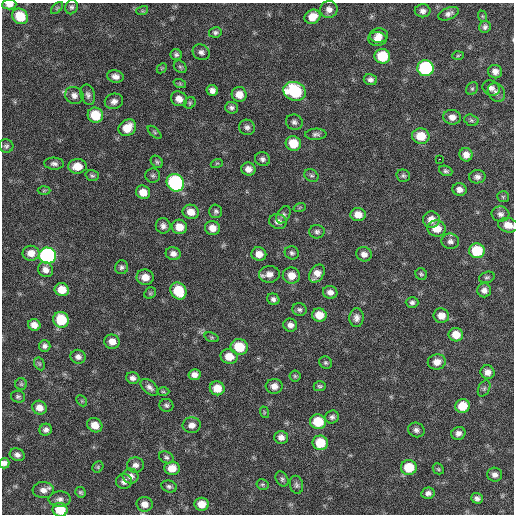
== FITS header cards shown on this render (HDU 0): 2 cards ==
NAXIS1  =                  512 / Axis length
NAXIS2  =                  512 / Axis length

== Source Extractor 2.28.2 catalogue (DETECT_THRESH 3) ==
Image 512 x 512 px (HDU 0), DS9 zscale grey, 1 PNG px = 1 image px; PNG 516 x 516 px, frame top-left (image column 1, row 512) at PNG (2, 3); each listed source drawn as its Kron ellipse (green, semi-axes under 4 px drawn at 4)
Background 62.7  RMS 8.5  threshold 25.6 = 3 sigma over >= 5 px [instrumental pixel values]
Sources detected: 170; all 170 listed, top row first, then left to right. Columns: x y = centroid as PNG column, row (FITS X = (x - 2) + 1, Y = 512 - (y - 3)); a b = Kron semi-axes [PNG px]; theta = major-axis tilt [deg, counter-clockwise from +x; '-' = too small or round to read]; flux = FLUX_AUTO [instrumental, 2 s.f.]
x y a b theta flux
9 4 7 5 1 3500
71 7 7 6 - 1400
57 8 7 4 45 810
329 9 8 8 - 3300
142 11 6 4 17 780
423 11 8 6 -1 2500
449 14 11 6 22 2300
20 16 8 7 - 14000
482 16 6 3 -71 650
313 17 8 7 - 7100
485 27 6 5 - 1600
215 32 6 5 - 1400
379 35 9 7 3 3800
377 39 9 7 -2 3400
201 52 9 7 -35 2100
176 55 5 5 - 1400
458 55 6 4 3 740
382 56 8 7 - 20000
180 67 7 5 -43 1100
162 68 6 4 44 690
425 68 8 8 - 61000
495 72 7 6 - 3000
115 76 8 6 -14 2900
370 80 6 5 - 2000
180 84 6 4 -19 830
491 88 9 7 -25 2500
472 89 7 5 53 980
212 91 6 5 - 2800
294 91 11 9 -19 40000
496 92 10 8 -53 2700
239 94 7 7 - 6000
74 95 9 8 - 3000
88 95 10 7 -75 2200
179 99 8 7 - 3900
114 101 9 7 18 2900
190 103 6 5 - 890
231 108 6 6 - 1600
95 115 8 7 - 16000
452 117 9 7 -7 3900
471 120 7 5 -17 1200
294 122 8 7 - 1900
247 127 8 7 - 2000
127 128 9 7 40 9900
154 132 8 4 -42 850
316 134 11 5 2 1700
421 136 9 7 -6 11000
293 143 8 7 - 11000
6 146 7 6 - 1400
466 155 7 6 - 4100
262 159 7 7 - 1800
439 159 2 2 - 5000
157 162 7 5 -46 1100
217 163 6 3 18 720
54 164 10 6 -3 2100
77 166 9 7 3 7800
248 169 7 6 - 3800
446 171 7 5 -22 1200
311 175 7 6 - 1200
92 176 7 5 -19 1100
153 176 7 7 - 1300
403 176 7 6 - 1200
477 177 8 6 2 2200
175 183 9 8 - 79000
44 190 6 4 2 820
459 190 7 6 - 3200
143 192 7 6 - 6400
503 197 6 5 - 870
300 207 6 4 20 720
216 211 7 6 - 1500
191 212 8 7 - 5400
500 214 9 7 -4 2500
284 215 9 6 61 1600
358 215 7 6 - 5800
431 220 8 8 - 5300
278 221 9 7 -18 3100
508 225 10 7 -13 5300
163 226 8 7 - 2500
179 227 8 7 - 7100
212 228 8 7 - 5000
436 228 9 8 - 8500
317 232 7 7 - 1600
450 241 9 7 -7 2400
477 251 8 7 - 21000
31 253 8 7 - 5500
292 253 7 6 - 1500
173 254 7 6 - 3000
259 254 7 6 - 4500
364 254 8 7 - 2900
48 256 8 8 - 130000
122 267 7 6 - 1500
45 270 8 7 - 3400
269 274 10 8 5 4200
317 274 10 6 56 4700
421 274 6 5 - 980
291 275 8 8 - 6400
145 277 8 7 - 5900
487 277 8 5 18 1200
62 290 7 6 - 8600
484 290 7 7 - 2800
178 291 9 7 -57 17000
330 292 7 6 - 2800
150 293 6 5 - 900
273 299 6 5 - 1800
412 302 6 5 - 1600
299 309 7 6 - 1500
319 315 7 6 - 7900
441 316 8 7 - 5000
356 318 9 7 87 2800
61 320 8 7 - 19000
34 325 6 5 - 4400
290 325 7 6 - 2900
456 335 7 6 - 7400
212 337 7 4 -19 930
112 342 8 7 - 5000
45 346 6 6 - 1900
239 347 8 8 - 16000
78 357 8 7 - 2800
229 357 8 7 - 8200
437 362 9 7 10 4800
326 363 6 6 - 1100
39 364 7 5 -60 1100
487 372 7 6 - 3600
195 375 6 5 - 3200
295 376 5 5 - 860
133 378 7 5 -17 2300
21 384 6 6 - 920
274 386 8 7 - 4000
320 386 6 5 - 1000
150 387 10 6 -42 2600
217 388 7 7 - 8500
484 388 8 5 64 1300
163 392 6 4 -1 850
18 397 7 6 - 1300
82 401 6 4 -45 730
166 405 7 6 - 1500
462 406 7 7 - 11000
39 408 7 7 - 5000
264 412 6 3 -73 610
332 417 7 6 - 1700
318 422 8 7 - 18000
95 425 8 6 -34 5900
192 425 9 8 - 3700
46 430 6 6 - 2000
416 430 8 7 - 2100
458 433 7 6 - 2800
281 437 7 6 - 3300
320 443 8 7 - 15000
17 455 7 6 - 2400
166 457 8 5 -27 1300
4 463 5 5 - 2400
135 465 8 7 - 2700
98 467 6 5 - 850
409 467 8 7 - 16000
172 468 7 7 - 6900
438 469 6 5 - 870
495 475 7 7 - 2600
131 476 8 7 - 3000
282 479 8 6 -62 1400
124 481 8 7 - 2500
262 484 6 5 - 920
296 485 9 6 -77 1600
169 486 8 6 -14 1500
43 490 10 8 -2 3800
81 492 5 5 - 990
428 493 6 5 - 2300
477 498 6 5 - 2000
60 499 11 8 2 2900
145 504 8 7 - 4500
202 504 7 6 - 6800
60 510 7 7 - 14000
At the frame edge (FLAGS 8, measured only in part): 5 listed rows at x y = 9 4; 508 225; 4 463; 145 504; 60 510